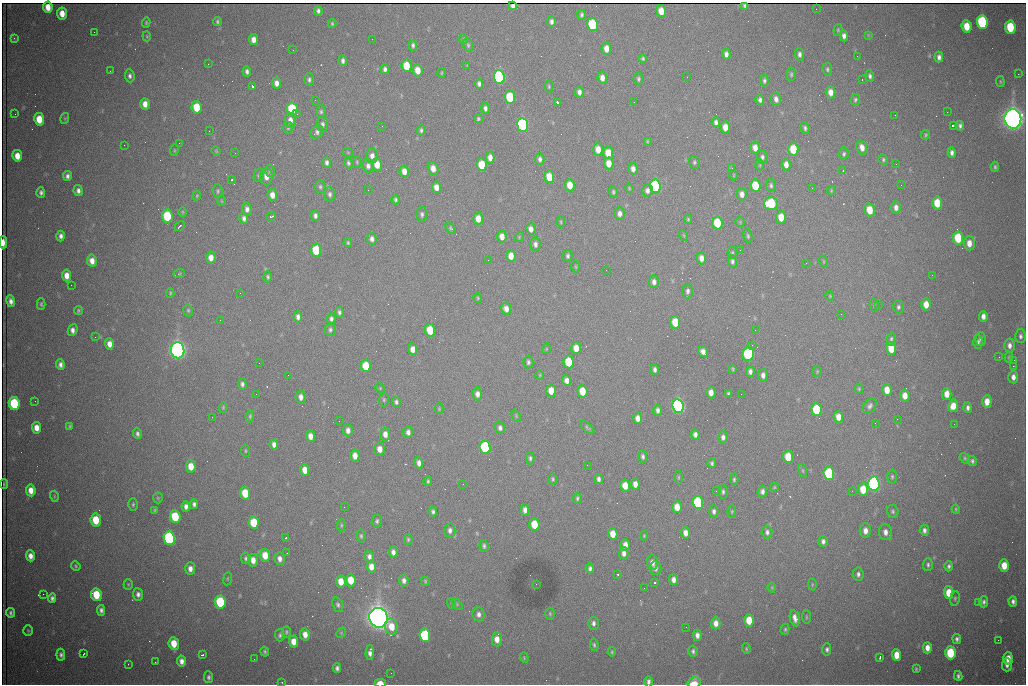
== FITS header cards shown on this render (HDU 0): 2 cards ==
NAXIS1  =                 1024 /fastest changing axis
NAXIS2  =                  682 /next to fastest changing axis

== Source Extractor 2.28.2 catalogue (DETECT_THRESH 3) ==
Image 1024 x 682 px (HDU 0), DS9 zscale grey, 1 PNG px = 1 image px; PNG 1028 x 686 px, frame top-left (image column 1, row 682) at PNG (2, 3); each listed source drawn as its Kron ellipse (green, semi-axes under 4 px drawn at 4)
Background 2320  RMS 29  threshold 88.5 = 3 sigma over >= 5 px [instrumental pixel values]
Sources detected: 492; all 492 listed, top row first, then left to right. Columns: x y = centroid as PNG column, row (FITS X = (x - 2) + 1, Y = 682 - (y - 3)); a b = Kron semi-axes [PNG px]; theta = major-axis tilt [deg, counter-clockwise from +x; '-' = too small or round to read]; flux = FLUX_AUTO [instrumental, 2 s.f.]
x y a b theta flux
513 6 4 4 - 5.4e+03
745 6 4 4 - 2.8e+03
48 7 6 4 -82 2.2e+04
816 9 2 2 - 9.3e+02
318 11 5 4 - 5.3e+03
661 11 6 5 - 2.9e+04
62 13 6 5 - 2.3e+04
582 15 5 4 - 3.8e+03
217 21 4 4 - 3.3e+03
551 21 5 4 - 6.4e+03
982 22 7 5 -83 3.1e+05
146 23 5 3 - 2.8e+03
332 24 4 3 - 2.9e+03
592 25 7 5 -80 1.6e+05
967 26 6 5 - 4.0e+04
1010 27 6 5 - 9.9e+04
838 30 6 4 72 2.6e+03
94 32 2 2 - 1.1e+03
868 35 4 4 - 1.7e+03
147 36 5 2 - 1.8e+03
844 36 5 4 - 7.9e+03
14 38 4 4 - 2.8e+03
253 39 5 4 - 1.3e+04
372 39 2 2 - 9.0e+02
463 39 5 4 - 2.0e+03
413 45 5 4 - 4.5e+03
468 45 7 4 -76 3.4e+03
606 49 6 4 -87 1.7e+04
293 50 2 2 - 1.1e+03
726 54 5 4 - 7.8e+03
799 54 6 4 -88 6.9e+03
857 56 3 2 - 2.2e+03
939 57 5 4 - 7.5e+03
643 59 4 4 - 3.4e+03
343 61 5 3 - 5.8e+03
208 64 3 2 - 3.3e+03
407 66 6 5 - 5.0e+04
467 66 4 3 - 1.6e+03
385 69 5 4 - 5.6e+03
827 69 6 5 - 3.4e+03
418 70 6 5 - 2.6e+04
110 71 2 2 - 9.3e+02
247 71 5 4 - 5.7e+03
442 73 5 3 - 2.0e+03
791 74 7 4 -88 3.6e+03
1018 74 2 2 - 1.5e+04
130 76 6 5 - 6.1e+03
870 76 6 4 -83 5.4e+03
499 77 7 5 -84 4.5e+05
687 77 2 2 - 1.1e+03
602 78 6 4 -83 1.2e+04
638 79 6 5 - 4.0e+03
862 79 3 2 - 4.0e+03
309 80 6 5 - 4.6e+03
764 81 6 4 -86 4.4e+03
1000 81 5 3 - 2.4e+03
276 83 5 4 - 1.2e+04
479 84 5 4 - 5.9e+03
252 86 3 3 - 9.1e+04
549 87 6 4 -89 2.8e+03
579 92 5 4 - 8.8e+03
831 92 6 5 - 1.7e+04
510 97 6 5 - 1.0e+05
776 99 6 5 - 9.8e+03
315 100 2 2 - 1.1e+03
760 100 5 4 - 6.4e+03
855 100 6 5 - 3.6e+03
557 102 3 3 - 8.7e+03
634 102 2 2 - 8.5e+02
145 104 6 4 -87 1.6e+04
197 107 6 5 - 6.2e+04
485 108 5 4 - 5.7e+03
292 109 6 5 - 1.4e+05
321 112 6 4 89 3.6e+03
947 112 2 2 - 3.2e+03
15 114 2 2 - 8.5e+02
297 114 2 2 - 2.5e+03
895 115 2 2 - 8.1e+02
65 118 5 3 - 1.9e+03
39 119 6 5 - 4.2e+04
478 119 4 3 - 3.0e+03
1013 119 10 8 -82 2.3e+06
290 120 7 5 -84 1.3e+04
716 122 5 4 - 6.1e+03
322 124 8 5 -83 5.4e+03
523 125 7 5 -83 5.6e+05
953 125 3 3 - 6.8e+03
382 126 2 2 - 1.7e+03
960 126 5 3 - 4.7e+03
725 127 6 5 - 2.4e+04
288 128 6 4 -90 3.4e+03
805 128 6 4 -81 4.6e+03
421 130 6 4 85 3.8e+03
209 131 2 2 - 1.2e+03
317 132 7 6 - 6.3e+03
926 135 4 4 - 2.9e+03
647 141 4 3 - 2.1e+03
179 143 2 2 - 3.9e+03
124 145 2 2 - 1.6e+03
862 147 7 5 -71 1.3e+04
755 148 6 5 - 1.5e+04
598 149 6 5 - 2.1e+04
793 149 6 5 - 6.3e+04
174 150 6 3 82 2.0e+03
216 151 5 4 - 2.0e+03
348 152 6 3 -19 2.1e+03
952 152 5 4 - 6.9e+03
235 153 2 2 - 1.4e+03
608 153 6 5 - 3.6e+04
844 154 6 5 - 4.1e+03
17 156 6 5 - 2.3e+04
372 156 7 6 - 1.1e+04
490 157 6 4 -88 1.3e+04
762 157 6 5 - 5.4e+03
540 159 6 4 -88 6.2e+03
883 160 5 4 - 2.9e+03
357 162 5 3 - 2.6e+03
694 162 6 5 - 3.8e+03
327 163 5 4 - 5.7e+03
348 163 5 4 - 4.1e+03
609 163 6 4 -89 2.5e+04
377 164 6 5 - 2.8e+04
786 164 6 4 -83 1.4e+04
896 164 2 2 - 1.3e+03
482 165 6 5 - 6.4e+04
760 165 6 3 89 2.2e+03
368 166 7 5 -78 7.4e+03
995 167 5 3 - 3.3e+03
433 168 6 5 - 1.6e+04
732 168 3 2 - 1.3e+03
633 169 6 4 -81 1.1e+04
270 171 6 4 -79 3.2e+03
404 171 6 4 -80 1.6e+04
843 171 4 3 - 1.8e+03
259 175 7 5 78 4.0e+03
734 175 5 3 - 1.7e+03
67 176 5 4 - 5.9e+03
266 177 8 6 88 1.4e+04
549 177 6 5 - 3.9e+04
232 180 3 3 - 3.9e+03
570 185 6 4 -84 2.8e+04
771 185 6 5 - 4.1e+03
901 185 3 2 - 1.7e+03
655 186 7 5 -84 3.8e+05
755 186 6 5 - 7.2e+04
320 187 6 5 - 3.9e+03
436 187 6 4 -81 1.7e+04
629 188 4 3 - 2.0e+03
812 188 2 2 - 2.9e+03
368 190 2 2 - 8.3e+03
647 190 6 5 - 7.9e+03
78 191 5 4 - 7.3e+03
218 191 6 5 - 3.5e+03
831 191 5 3 - 2.0e+03
613 192 6 4 -87 3.2e+03
41 193 5 4 - 5.0e+03
330 194 7 5 -85 5.7e+03
742 194 6 5 - 1.2e+04
272 195 6 4 -86 1.5e+04
197 196 5 3 - 2.0e+03
396 200 4 3 - 3.8e+03
222 201 5 3 - 1.8e+03
771 203 7 6 - 1.4e+05
937 203 6 5 - 5.0e+04
896 207 6 5 - 9.7e+03
247 209 6 5 - 8.2e+03
870 210 6 5 - 3.8e+04
183 212 5 3 - 1.8e+03
422 214 7 5 89 5.2e+03
620 214 6 5 - 9.0e+03
167 216 6 5 - 1.3e+05
315 216 5 4 - 6.1e+03
271 217 4 3 - 4.6e+03
781 217 6 5 - 3.1e+04
244 218 6 4 -82 6.6e+03
478 219 6 5 - 2.2e+04
688 219 4 4 - 2.4e+03
561 222 5 4 - 2.3e+03
740 222 5 5 - 2.2e+03
717 223 6 5 - 8.4e+04
180 226 5 2 - 3.9e+03
451 228 7 4 -52 3.3e+03
531 229 6 4 -77 1.1e+04
683 235 5 3 - 2.0e+03
61 236 5 4 - 7.2e+03
502 236 6 4 -86 1.6e+04
748 236 7 4 -80 3.5e+03
519 237 5 4 - 2.2e+03
958 238 6 5 - 8.6e+04
372 239 6 4 -81 8.8e+03
3 242 6 3 90 2.1e+04
348 243 4 3 - 2.7e+03
969 243 7 5 -90 1.8e+04
535 244 6 5 - 7.0e+03
316 250 6 5 - 9.4e+04
740 250 2 2 - 1.0e+03
732 253 6 4 -88 2.9e+03
511 256 6 4 -89 2.0e+04
568 256 6 5 - 4.4e+03
211 258 6 4 -88 1.5e+04
701 258 6 5 - 1.4e+04
488 260 2 2 - 2.2e+03
92 261 6 5 - 1.6e+04
732 261 6 4 -85 5.0e+03
823 261 5 3 - 1.8e+03
806 263 2 2 - 1.2e+03
576 267 5 3 - 2.0e+03
606 270 2 2 - 1.1e+03
179 274 6 3 19 2.0e+03
67 275 6 4 -86 1.7e+04
932 275 2 2 - 1.2e+03
268 277 5 4 - 3.5e+03
654 282 6 5 - 9.3e+03
71 285 2 2 - 6.9e+03
688 291 7 5 87 6.1e+03
170 293 4 3 - 2.3e+03
240 293 2 2 - 8.3e+02
830 296 4 4 - 1.8e+03
478 298 5 4 - 2.3e+03
11 301 6 4 -77 8.8e+03
41 304 6 3 90 3.1e+03
878 304 2 2 - 1.3e+03
926 304 6 5 - 2.5e+04
874 305 6 4 -80 2.4e+03
898 307 6 5 - 4.4e+03
506 309 6 5 - 1.3e+04
78 310 4 4 - 2.5e+03
188 310 6 4 -75 3.1e+03
339 312 5 4 - 4.9e+03
841 314 2 2 - 2.6e+03
983 316 5 4 - 1.0e+04
298 317 6 4 -84 7.7e+03
331 319 5 4 - 5.3e+03
220 320 2 2 - 1.0e+03
675 322 6 5 - 5.3e+04
73 330 6 4 66 9.4e+03
330 330 6 5 - 4.5e+03
430 330 6 5 - 5.8e+04
755 330 2 2 - 1.4e+03
1020 336 7 5 -88 6.2e+03
95 337 2 2 - 9.3e+02
891 339 6 4 76 3.9e+03
981 339 7 5 88 5.3e+03
978 342 7 5 -89 5.2e+03
109 344 6 4 -84 1.5e+04
752 345 2 2 - 4.6e+03
1009 345 7 5 -87 9.5e+03
576 348 6 5 - 2.3e+04
891 348 6 5 - 4.1e+04
413 349 6 4 -87 1.6e+04
546 349 5 3 - 1.8e+03
178 350 8 6 -81 1.5e+06
703 352 6 4 -58 1.1e+04
748 354 7 5 76 2.3e+05
999 357 2 2 - 9.1e+02
1009 357 5 4 - 2.7e+03
1014 360 2 2 - 2.4e+03
528 362 6 5 - 4.9e+03
568 362 6 5 - 6.9e+04
259 363 3 2 - 1.6e+03
60 365 5 4 - 7.4e+03
366 366 6 5 - 5.4e+04
1013 366 2 2 - 2.2e+04
733 369 3 2 - 2.1e+03
655 370 5 3 - 5.7e+03
750 371 5 4 - 7.6e+03
817 371 5 4 - 2.4e+03
288 375 3 2 - 1.5e+03
540 375 4 4 - 1.9e+03
763 375 6 5 - 8.9e+03
1013 377 6 5 - 1.1e+04
567 380 5 4 - 1.1e+04
242 384 5 4 - 5.3e+03
380 388 5 4 - 2.1e+03
859 389 5 3 - 2.4e+03
887 390 6 4 -87 2.6e+04
551 391 6 5 - 2.7e+04
582 391 6 5 - 4.1e+04
711 392 6 4 -86 1.5e+04
728 393 4 3 - 3.0e+03
256 394 2 2 - 1.6e+03
477 394 6 5 - 1.0e+04
741 394 2 2 - 7.5e+02
947 394 6 4 87 2.1e+04
905 396 6 4 -85 2.0e+04
301 397 6 5 - 1.0e+04
384 400 7 5 88 3.4e+03
35 401 3 2 - 1.5e+03
396 402 5 4 - 4.8e+03
987 402 6 4 88 2.2e+04
14 403 6 5 - 1.6e+05
678 406 7 5 -83 8.3e+05
870 406 8 6 53 6.2e+03
953 406 6 5 - 2.4e+04
223 407 5 4 - 2.3e+03
968 408 5 4 - 6.0e+03
439 409 5 4 - 2.2e+03
817 409 6 5 - 1.2e+05
658 410 5 4 - 6.6e+03
250 416 6 4 80 3.1e+03
516 416 6 4 -67 2.3e+03
212 417 2 2 - 7.0e+02
838 417 6 4 -85 1.9e+04
638 418 5 4 - 1.5e+04
897 419 2 2 - 1.1e+03
339 421 2 2 - 1.2e+03
875 423 3 2 - 1.9e+03
954 424 2 2 - 9.4e+03
70 426 4 3 - 2.7e+03
36 428 6 4 -81 1.8e+04
500 428 6 5 - 6.1e+03
587 428 9 4 -42 3.3e+03
348 430 6 5 - 1.1e+04
408 432 6 5 - 7.9e+03
137 434 5 4 - 4.8e+03
385 434 6 5 - 1.2e+04
695 435 5 4 - 7.5e+03
310 436 6 4 -83 1.5e+04
723 437 6 4 -88 7.2e+03
274 444 5 4 - 8.9e+03
485 447 6 5 - 2.5e+05
380 449 6 5 - 1.7e+04
245 451 6 3 -82 2.3e+03
355 456 6 4 -87 1.7e+04
643 457 6 4 -87 5.3e+03
788 457 6 5 - 5.2e+04
530 458 6 4 -89 4.2e+03
965 458 6 4 -52 3.0e+03
972 461 5 4 - 4.1e+03
419 463 5 4 - 1.1e+04
712 463 4 4 - 3.9e+03
587 465 2 2 - 5.6e+03
191 466 6 5 - 2.9e+04
305 470 6 4 -84 2.2e+04
803 471 7 3 -71 2.2e+03
829 473 6 5 - 1.8e+05
678 477 7 3 89 2.4e+03
892 477 7 4 89 3.4e+03
553 479 5 4 - 3.0e+03
599 479 5 3 - 6.0e+03
734 479 6 4 89 3.6e+03
428 481 5 3 - 3.0e+03
4 484 4 2 - 1.8e+03
463 484 2 2 - 1.3e+03
635 484 5 4 - 1.4e+04
874 484 7 5 -85 8.2e+05
625 486 6 5 - 2.6e+04
774 487 4 3 - 2.0e+03
863 489 6 5 - 4.3e+04
31 490 6 4 -83 1.9e+04
716 491 3 2 - 2.5e+03
762 491 6 4 77 7.5e+03
852 491 3 2 - 1.7e+03
723 492 7 4 88 4.1e+03
245 493 6 5 - 5.9e+04
54 496 5 3 - 1.9e+03
158 498 5 5 - 2.6e+03
577 498 5 4 - 3.3e+03
698 502 6 5 - 1.9e+05
133 504 6 5 - 3.4e+03
194 504 5 4 - 5.9e+03
186 506 5 4 - 8.3e+03
344 507 2 2 - 4.1e+03
677 507 6 5 - 2.5e+04
956 509 4 3 - 2.1e+03
155 510 4 3 - 2.5e+03
525 510 5 4 - 9.9e+03
714 511 7 4 -89 5.8e+03
732 511 6 4 83 2.4e+03
893 511 6 5 - 3.9e+03
433 512 5 3 - 4.7e+03
175 517 6 5 - 9.7e+04
96 520 6 5 - 5.6e+04
377 521 6 5 - 4.0e+03
254 523 6 5 - 7.6e+04
534 524 6 5 - 5.4e+04
341 525 6 4 84 2.6e+03
450 530 7 5 -89 7.4e+03
924 530 5 4 - 6.4e+03
865 531 7 5 -90 1.4e+04
767 532 6 5 - 5.7e+03
885 532 8 6 -85 1.2e+04
685 533 5 4 - 1.4e+04
613 534 6 4 -83 2.8e+04
361 536 7 4 -83 3.6e+03
644 536 5 4 - 2.0e+03
169 538 7 5 -82 5.0e+05
285 538 3 2 - 2.8e+03
408 539 5 4 - 3.1e+03
823 541 6 5 - 6.5e+03
625 545 6 4 89 1.4e+04
484 546 6 4 -84 4.2e+03
393 552 5 4 - 8.9e+03
287 553 3 2 - 2.6e+03
624 553 6 5 - 1.0e+04
265 555 6 5 - 3.1e+04
30 556 5 4 - 1.2e+04
369 557 6 4 -78 7.5e+03
246 558 6 5 - 4.5e+03
280 559 6 5 - 9.7e+03
253 560 6 5 - 1.7e+04
652 562 7 5 -84 1.1e+04
928 565 6 5 - 4.4e+03
1004 565 6 5 - 3.3e+04
76 566 5 4 - 2.8e+03
949 566 5 4 - 4.9e+03
371 567 6 4 -85 1.8e+04
590 568 5 4 - 5.3e+03
655 568 7 6 - 7.3e+03
190 569 6 5 - 1.2e+04
618 574 3 3 - 2.7e+03
858 574 6 5 - 6.4e+03
228 579 6 3 82 2.2e+03
351 580 6 5 - 4.3e+04
404 580 6 5 - 7.7e+03
674 580 5 4 - 1.1e+04
341 581 6 4 -86 2.6e+04
425 581 4 3 - 2.5e+03
654 583 3 3 - 1.0e+05
128 584 5 4 - 2.2e+03
536 584 2 2 - 9.4e+02
812 585 6 3 90 1.9e+03
644 588 2 2 - 1.0e+03
772 588 5 3 - 2.0e+03
949 593 6 5 - 3.9e+04
43 594 2 2 - 9.7e+03
138 594 6 5 - 7.2e+03
96 595 6 5 - 6.5e+04
52 598 5 4 - 5.8e+03
955 598 7 5 81 3.5e+03
1013 601 5 4 - 6.5e+03
220 602 6 5 - 1.7e+05
984 602 5 4 - 4.9e+03
451 603 5 3 - 2.0e+03
978 603 2 2 - 1.0e+03
457 604 6 4 -46 2.5e+03
338 605 7 5 -67 4.3e+03
101 610 5 4 - 6.5e+03
11 613 4 3 - 4.6e+03
479 614 7 6 - 8.4e+03
550 614 6 5 - 2.9e+03
806 617 7 3 -90 2.3e+03
379 618 10 9 - 2.7e+06
795 618 8 5 -78 1.1e+04
749 620 6 5 - 4.2e+04
593 623 6 5 - 6.6e+03
716 623 6 4 88 1.4e+04
391 627 8 6 -76 3.2e+04
686 627 2 2 - 9.6e+02
785 629 5 4 - 3.0e+03
28 631 5 4 - 2.5e+03
286 632 6 4 89 3.2e+03
341 633 5 4 - 2.3e+03
305 634 6 5 - 1.6e+04
280 635 6 5 - 4.2e+03
425 635 6 5 - 1.9e+05
697 635 5 4 - 9.2e+03
497 639 7 5 88 1.7e+04
957 639 5 4 - 5.1e+03
998 640 2 2 - 1.2e+03
294 642 6 4 -88 2.2e+04
174 644 6 5 - 3.8e+04
594 645 6 4 -81 3.4e+03
927 648 6 4 89 1.4e+04
746 649 5 4 - 2.4e+03
827 649 6 4 84 5.1e+03
693 651 6 4 -83 4.6e+03
265 652 5 4 - 3.5e+03
612 652 5 3 - 2.6e+03
370 653 7 4 87 8.8e+03
950 653 6 5 - 1.3e+05
84 654 3 2 - 1.8e+03
61 655 6 4 -85 5.2e+03
202 655 4 2 - 2.6e+03
896 655 6 4 -88 2.8e+04
880 657 3 2 - 2.1e+03
524 658 5 4 - 2.1e+03
1008 658 6 4 87 2.3e+04
254 659 2 2 - 5.6e+03
181 661 5 4 - 1.1e+04
155 662 2 2 - 9.4e+02
128 664 2 2 - 9.4e+02
1007 665 6 5 - 9.2e+03
337 668 4 4 - 5.6e+03
916 669 4 3 - 2.5e+03
391 673 2 2 - 7.8e+02
958 676 5 3 - 4.7e+03
208 677 6 4 -88 4.7e+03
282 682 3 3 - 3.2e+03
648 682 6 4 -90 6.4e+03
380 683 5 3 - 3.5e+04
694 683 7 5 31 3.9e+04
At the frame edge (FLAGS 8, measured only in part): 4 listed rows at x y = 3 242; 648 682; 380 683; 694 683

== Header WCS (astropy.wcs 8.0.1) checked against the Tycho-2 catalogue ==
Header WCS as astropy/WCSLIB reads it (CRVAL/CRPIX/CD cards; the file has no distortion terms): RA---TAN/DEC--TAN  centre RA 06:56:13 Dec +31:26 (104.05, +31.43 deg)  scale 1.44 arcsec/px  FOV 24.5' x 16.3'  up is -93 deg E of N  parity flipped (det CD > 0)
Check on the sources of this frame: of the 60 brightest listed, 9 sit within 2.2 arcsec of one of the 16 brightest Tycho-2 stars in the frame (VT <= 13.07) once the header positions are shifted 0.35 arcsec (0.22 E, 0.27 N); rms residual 1.11 arcsec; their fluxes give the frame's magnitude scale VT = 25.43 - 2.5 log10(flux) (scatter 0.23 mag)
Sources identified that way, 9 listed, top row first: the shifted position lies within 2.2 arcsec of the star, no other Tycho-2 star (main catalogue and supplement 1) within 4.4 arcsec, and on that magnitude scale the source's flux lands within +1.5 / -3 mag of the star's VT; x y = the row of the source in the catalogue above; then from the Tycho-2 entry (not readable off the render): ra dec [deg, ICRS J2000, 3 dp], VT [Tycho-2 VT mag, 2 dp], TYC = Tycho-2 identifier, HIP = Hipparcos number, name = IAU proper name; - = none
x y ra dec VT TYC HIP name
592 25 103.904 +31.460 12.65 2437-721-1 - -
523 125 103.952 +31.434 11.53 2437-424-1 - -
655 186 103.978 +31.488 11.51 2437-421-1 - -
771 203 103.984 +31.534 11.82 2437-428-1 - -
178 350 104.065 +31.301 9.89 2437-425-1 - -
748 354 104.055 +31.528 12.03 2437-1294-1 - -
678 406 104.081 +31.501 10.83 2437-37-1 - -
379 618 104.185 +31.385 8.52 2437-370-1 33393 -
425 635 104.192 +31.404 11.68 2437-91-1 - -